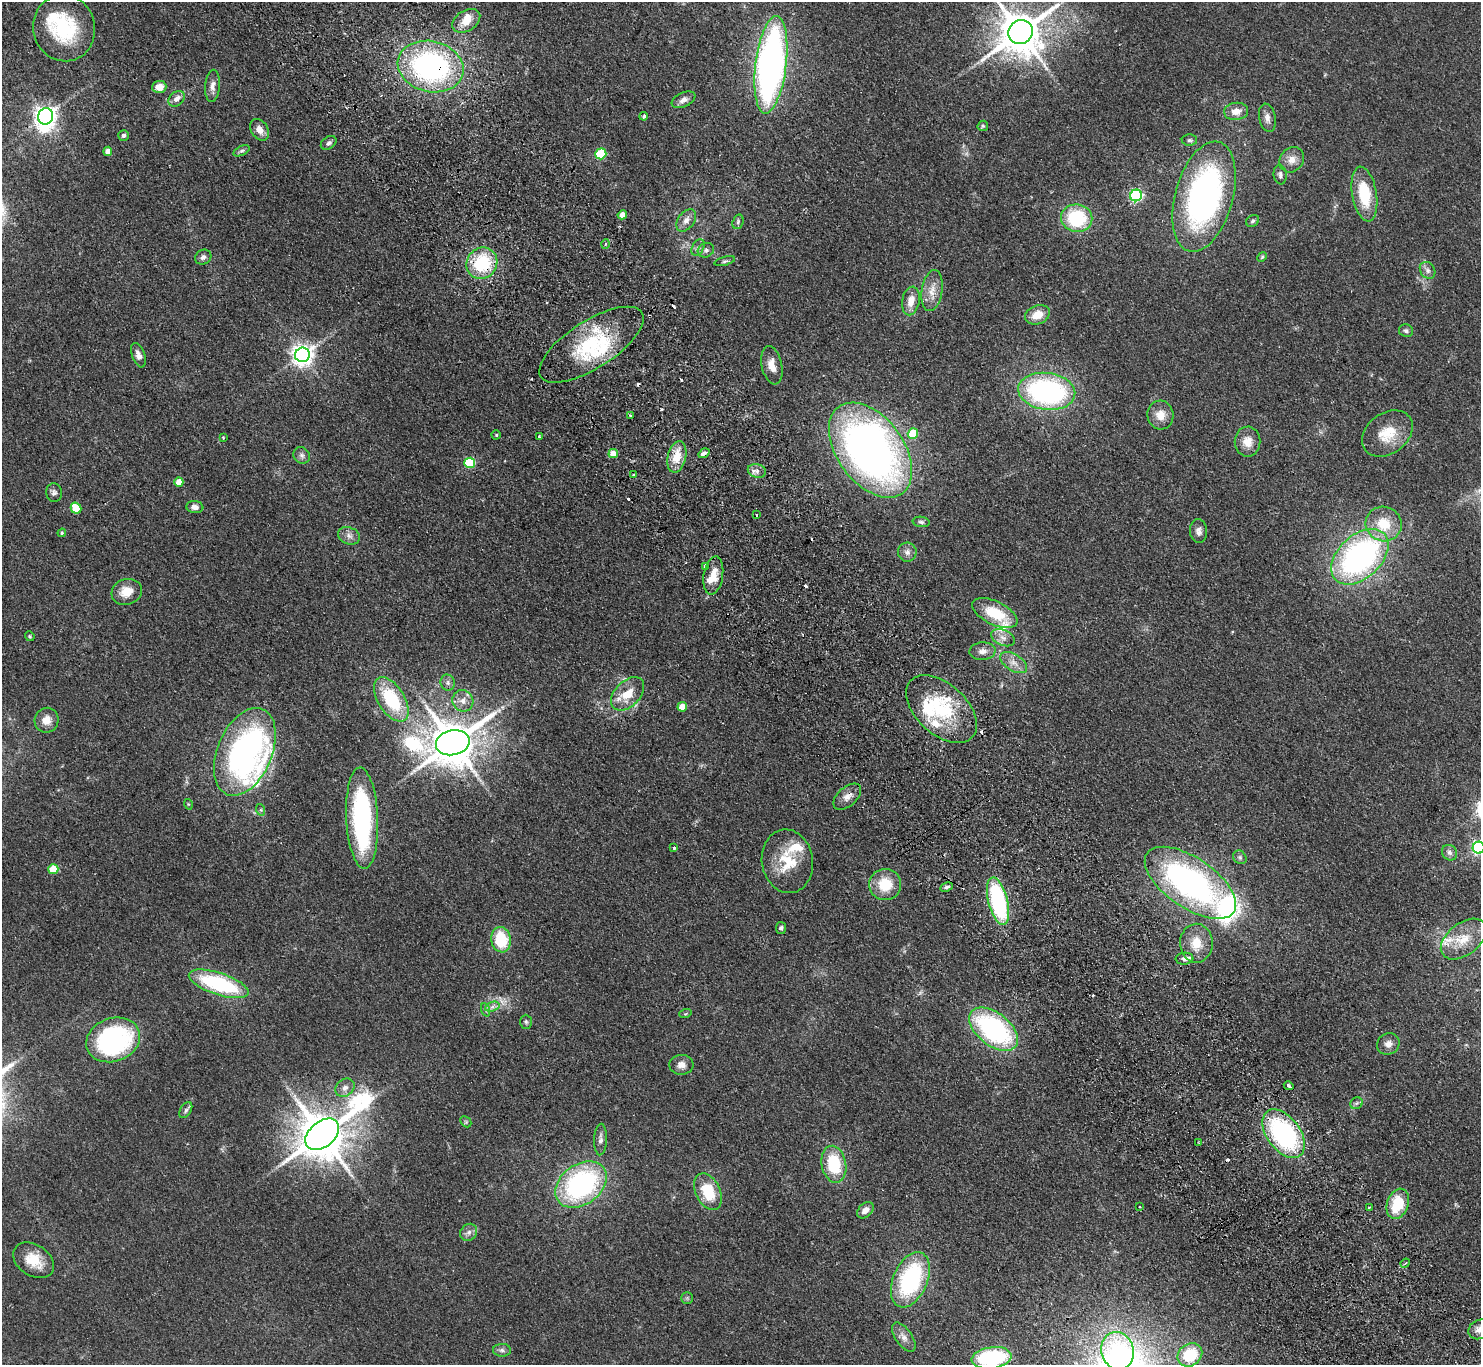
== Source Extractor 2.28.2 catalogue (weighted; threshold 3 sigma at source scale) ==
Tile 6 of 4 x 4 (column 2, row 2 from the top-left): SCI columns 1528-3006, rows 3062-4424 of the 6014 x 5985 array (HDU 1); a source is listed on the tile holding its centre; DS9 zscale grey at full resolution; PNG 1483 x 1367 px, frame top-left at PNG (2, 2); each listed source drawn as its Kron ellipse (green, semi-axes under 4 px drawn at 4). Shown black and unused: <1% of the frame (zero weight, under 2 of 3 exposures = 3% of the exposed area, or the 3 px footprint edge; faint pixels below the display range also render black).
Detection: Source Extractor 2.28.2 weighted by HDU 2 'WHT'; one run over the whole footprint, this tile lists its part. Background 0.0514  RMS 0.0075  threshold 0.0337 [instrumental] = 3 sigma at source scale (4.5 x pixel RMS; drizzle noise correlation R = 1.50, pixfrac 1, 0.05/0.05 arcsec/px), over >= 5 px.
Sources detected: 175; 1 inside a brighter object's white glare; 11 cosmic-ray / hot-pixel residue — neither listed nor drawn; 15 inside a brighter listed object's ellipse — not listed separately; the other 148 listed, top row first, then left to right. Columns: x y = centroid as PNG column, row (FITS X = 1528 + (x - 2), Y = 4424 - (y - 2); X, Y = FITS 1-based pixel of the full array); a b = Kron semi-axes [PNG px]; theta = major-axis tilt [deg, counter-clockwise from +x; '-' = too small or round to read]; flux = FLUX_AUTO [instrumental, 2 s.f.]
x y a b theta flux
466 21 15 10 32 8.7
64 28 33 31 -75 53
1020 32 12 11 - 2700
771 65 49 15 83 320
431 67 33 25 -14 170
212 86 16 7 85 4.3
159 87 7 6 - 7.8
177 99 9 6 41 4.5
683 100 12 7 25 3.8
1236 111 12 8 6 7.1
46 116 8 7 - 540
644 116 4 3 - 1.5
1267 118 14 8 -79 4.1
983 126 5 5 - 1.1
260 130 12 8 -58 6.1
124 135 5 5 - 2
1189 140 7 5 -1 1.5
329 143 8 6 35 2.1
108 151 4 4 - 6.2
241 151 8 4 26 1.6
601 154 5 5 - 50
1292 160 13 11 50 6.7
1280 175 10 6 -83 2.4
1364 194 28 12 -80 30
1136 195 6 6 - 120
1204 197 57 29 74 210
622 215 5 4 - 7.4
1077 218 15 14 - 48
686 220 12 8 53 4.8
1253 221 7 5 36 1.5
738 222 7 5 71 1.5
605 244 4 3 - 0.79
698 248 9 5 63 2.3
706 250 8 7 - 2.3
203 257 8 7 - 2.6
1262 257 5 4 - 0.88
725 261 10 3 15 1.5
482 263 16 15 - 42
1428 270 9 7 -55 2.9
932 291 21 10 81 9.2
911 301 14 8 79 8.2
1037 315 13 9 21 10
1406 331 7 6 - 1.6
591 345 60 23 33 59
138 355 13 6 -70 3.9
302 355 7 7 - 490
772 365 19 10 -78 8
1047 391 28 18 -7 150
1160 415 14 13 - 9.5
631 416 3 3 - 1.3
1387 433 28 20 37 21
913 434 5 5 - 30
496 435 4 4 - 0.9
539 437 3 3 - 4.1
223 438 3 3 - 0.71
1248 442 15 13 -89 8.9
870 450 54 33 -53 450
704 453 6 3 34 8.9
613 454 4 4 - 10
302 455 9 8 - 2.7
677 457 16 9 78 15
470 463 5 5 - 46
757 471 9 6 -13 3.2
633 475 3 3 - 1.1
179 482 5 4 - 10
54 493 9 8 - 2.5
195 507 8 6 -7 3.7
76 508 6 5 - 25
757 515 3 2 - 0.77
921 522 8 5 -9 1.6
1384 524 18 17 - 22
1199 531 12 8 -87 3.7
62 533 4 4 - 0.85
349 536 11 8 -21 3.7
907 552 9 9 - 3.6
1360 557 33 21 43 200
705 566 4 3 - 3.2
713 575 19 9 81 10
127 592 15 12 17 11
995 613 24 11 -26 27
30 636 5 4 - 0.87
1003 638 12 7 -23 4.7
983 651 13 8 5 4.6
1014 662 15 8 -33 6.1
448 683 8 7 - 2.3
628 694 20 12 45 15
391 699 25 13 -58 43
463 701 11 10 - 5.5
682 707 5 4 - 13
941 709 42 25 -42 53
46 720 12 12 - 7.7
453 743 17 12 12 3100
245 752 46 27 67 220
847 797 16 9 42 5.4
188 804 5 3 - 0.67
261 810 6 4 -72 0.92
362 818 50 16 -87 120
674 848 3 3 - 1.2
1479 848 6 6 - 160
1450 853 8 7 - 2.6
1240 857 7 6 - 1.8
787 861 32 25 -81 30
53 869 5 5 - 20
1190 883 52 25 -34 210
885 884 16 15 - 20
946 887 6 4 26 1.6
998 901 24 9 -76 91
781 928 6 5 - 1.6
1464 939 26 16 37 18
501 940 13 9 -80 31
1196 943 19 16 -89 15
1185 959 9 6 3 3.4
219 984 31 11 -18 73
492 1007 7 4 18 2.4
486 1010 7 4 -70 1.4
685 1014 6 4 18 0.93
526 1022 7 5 -88 1.4
993 1029 28 16 -38 130
113 1040 27 21 21 110
1388 1044 11 10 - 4.4
681 1065 12 10 3 5
1289 1086 5 3 - 11
345 1088 10 8 39 4
1356 1103 6 5 - 1.4
186 1110 9 5 60 1.9
466 1122 6 4 -45 1.2
322 1134 19 12 39 3500
1284 1134 27 16 -54 110
600 1139 16 6 88 3.4
1199 1143 4 3 - 0.82
834 1164 19 12 -79 35
581 1184 28 20 36 130
708 1192 19 12 -64 25
1398 1204 15 10 72 26
1139 1206 3 2 - 0.81
1369 1207 3 2 - 0.67
865 1210 9 6 43 4.7
469 1232 9 8 - 3.1
34 1260 22 15 -33 17
1405 1263 5 2 - 0.74
910 1280 29 17 67 86
687 1298 5 5 - 1.1
1479 1329 11 9 29 5
904 1337 17 8 -55 5.4
502 1350 9 6 -3 2.4
1118 1351 19 16 -75 35
1190 1355 13 11 34 24
992 1358 20 10 8 72
Overlapping masked pixels (flux is a lower limit): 4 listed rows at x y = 431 67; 482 263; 847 797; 1284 1134
Isophote crosses this tile's border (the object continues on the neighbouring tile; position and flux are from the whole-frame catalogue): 4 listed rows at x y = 1020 32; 1479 848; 1479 1329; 992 1358